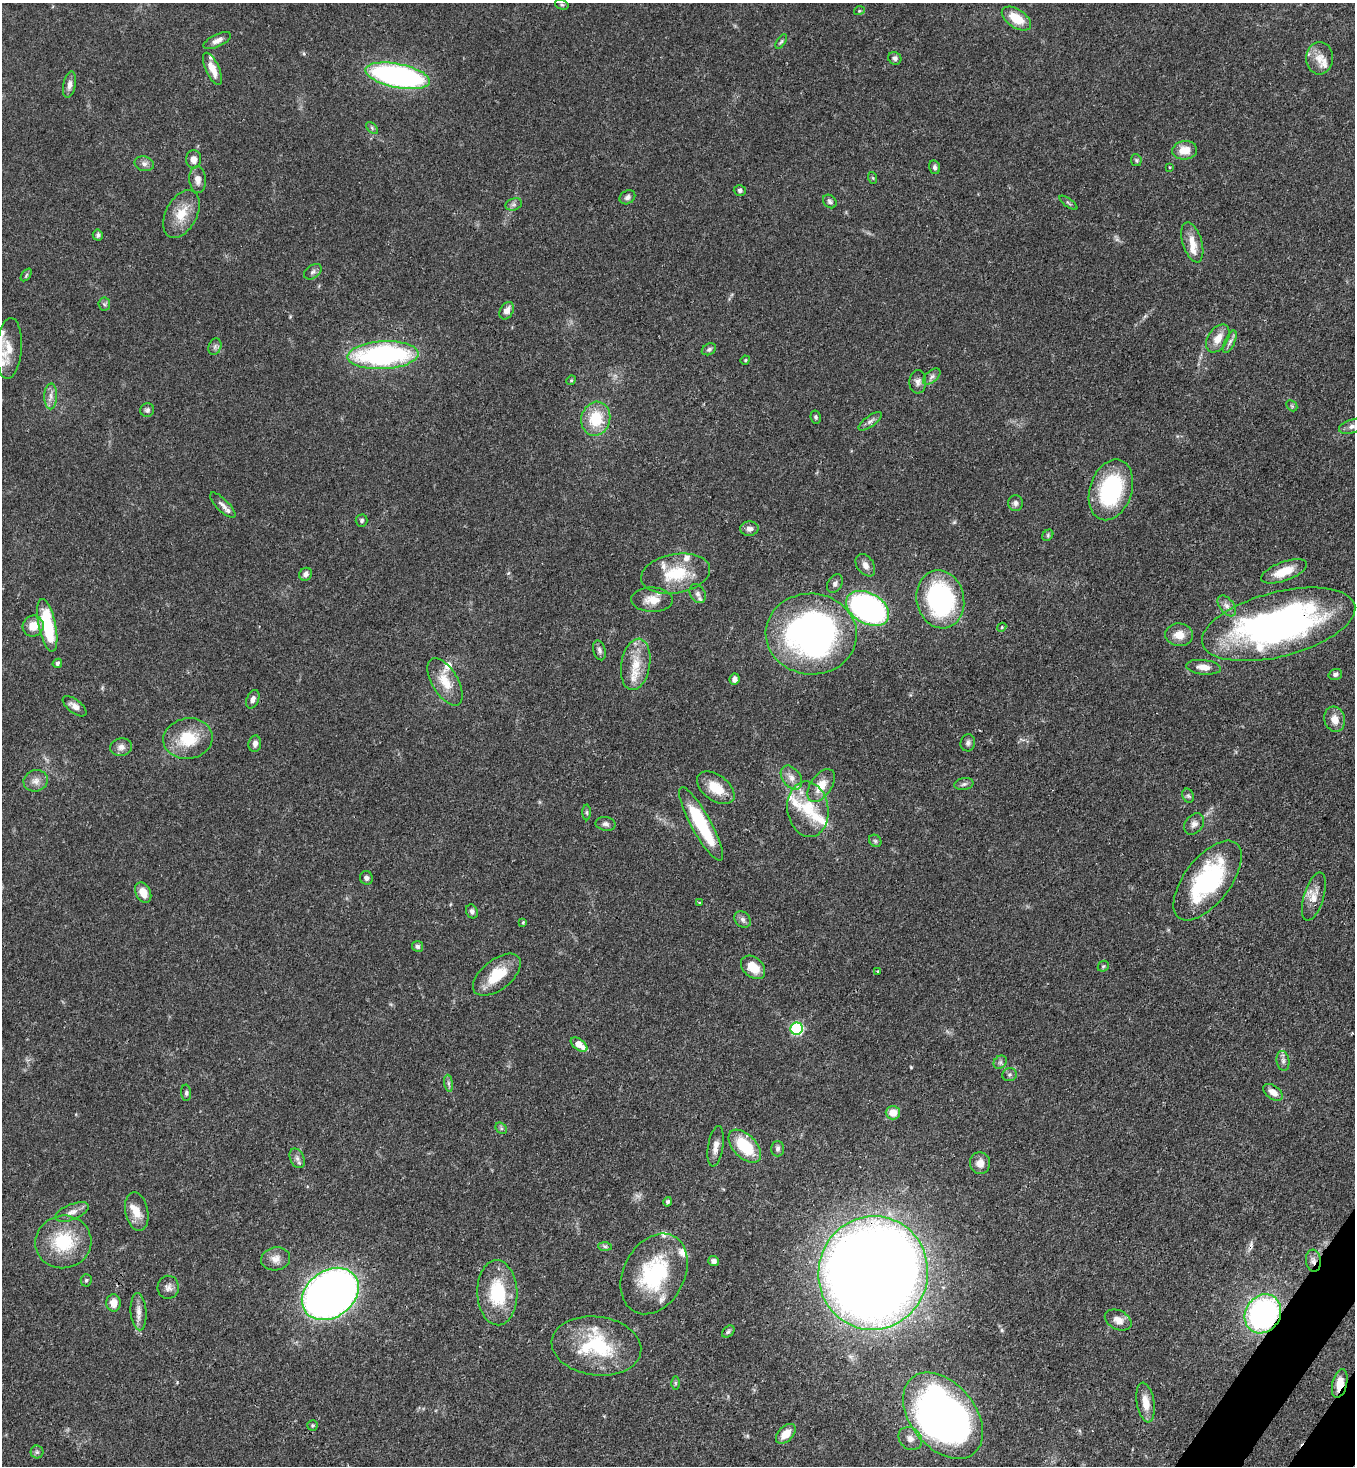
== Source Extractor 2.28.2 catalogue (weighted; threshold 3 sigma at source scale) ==
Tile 6 of 4 x 4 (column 2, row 2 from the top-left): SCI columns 1717-3069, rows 2991-4454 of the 5999 x 5977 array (HDU 1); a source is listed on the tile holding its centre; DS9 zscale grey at full resolution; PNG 1357 x 1468 px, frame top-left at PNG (2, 3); each listed source drawn as its Kron ellipse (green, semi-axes under 4 px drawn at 4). Shown black and unused: <1% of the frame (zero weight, under 3 of 4 exposures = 7% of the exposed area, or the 3 px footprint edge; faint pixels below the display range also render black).
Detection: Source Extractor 2.28.2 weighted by HDU 2 'WHT'; one run over the whole footprint, this tile lists its part. Background 0.071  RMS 0.0036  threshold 0.0162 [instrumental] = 3 sigma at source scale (4.5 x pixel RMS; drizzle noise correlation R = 1.50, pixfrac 1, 0.05/0.05 arcsec/px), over >= 5 px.
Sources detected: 166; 1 cosmic-ray / hot-pixel residue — neither listed nor drawn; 13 inside a brighter listed object's ellipse — not listed separately; the other 152 listed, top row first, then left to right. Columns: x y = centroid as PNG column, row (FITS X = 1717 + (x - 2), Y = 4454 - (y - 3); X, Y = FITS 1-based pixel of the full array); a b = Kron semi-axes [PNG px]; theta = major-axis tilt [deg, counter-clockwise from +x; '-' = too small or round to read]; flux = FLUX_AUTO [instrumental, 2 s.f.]
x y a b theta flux
562 5 7 5 -17 0.58
859 11 5 3 - 0.35
1016 18 16 9 -33 8
217 41 15 6 25 2.1
781 41 8 4 56 0.7
895 58 7 6 - 1.2
1319 58 16 13 85 4.2
212 69 17 7 -66 4.4
398 76 33 12 -11 94
69 85 13 6 79 1.9
372 128 7 4 -47 0.63
1185 150 12 9 7 5.2
194 159 9 7 89 2.2
1136 160 6 5 - 0.59
144 164 10 7 -14 1.5
935 167 7 5 -77 0.95
1169 167 4 2 - 0.27
873 178 6 4 -71 0.42
198 179 13 8 -85 2.7
740 190 6 5 - 0.93
627 197 8 6 35 1.2
830 201 7 6 - 0.87
1068 203 10 2 -35 0.57
514 204 8 6 18 1
181 214 25 15 62 7.9
98 235 5 5 - 0.86
1192 242 21 9 -73 4.8
313 272 10 6 34 1.1
26 275 7 3 54 0.5
104 304 6 6 - 0.75
507 311 9 6 59 2.5
1218 338 15 9 57 4.5
1230 342 12 5 66 1.4
215 347 8 6 71 1.1
9 348 30 12 86 5.3
709 349 7 5 28 0.84
383 355 35 14 3 73
745 360 5 4 - 0.42
932 377 10 5 41 1.1
571 380 5 4 - 0.41
918 382 11 8 87 1.7
51 396 13 6 88 2
1292 406 6 4 -46 0.55
147 410 7 6 - 0.9
816 417 6 5 - 0.69
596 419 17 14 75 12
870 421 14 5 35 1.4
1352 426 14 6 17 1.9
1111 490 31 21 72 37
1015 503 8 7 - 1.2
223 505 17 6 -45 1.6
362 521 6 6 - 0.81
749 529 9 7 3 1.7
1048 535 6 5 - 0.59
865 565 12 8 -55 2
1284 571 24 9 20 8.2
306 574 7 6 - 1.5
676 574 35 19 10 14
835 584 10 7 57 1.2
698 594 10 7 -61 1.6
940 599 29 23 -78 60
652 600 21 12 -1 5.2
1227 606 12 7 -52 1.8
868 608 23 15 -30 94
1279 624 78 32 14 150
47 625 27 8 -78 24
33 626 10 10 - 4.5
1002 627 5 3 - 0.38
811 634 45 40 -4 120
1179 635 14 11 -5 4.4
599 650 10 6 -74 1.2
57 663 5 4 - 0.94
636 664 26 14 80 8.8
1203 667 17 7 -7 3.2
1335 674 7 5 17 0.83
734 679 6 5 - 1.5
445 682 26 13 -59 7.3
253 699 10 6 67 1.5
75 706 14 6 -38 2.3
1335 719 13 10 -73 3.5
188 739 24 20 9 13
968 743 8 7 - 1.1
255 744 8 6 80 1.6
121 747 11 9 9 1.9
791 778 13 9 -53 3
36 781 12 10 18 2.5
964 784 9 6 10 1
821 785 19 10 56 6.1
716 788 21 12 -36 8.3
1188 796 7 5 -66 0.78
808 809 28 20 -81 14
587 812 8 4 -89 0.62
605 824 10 7 -10 1.2
701 824 42 9 -61 24
1194 824 12 8 50 1.9
875 841 7 5 -45 0.68
366 878 7 6 - 1.1
1207 880 47 23 52 43
143 893 11 7 -63 4.6
1314 897 25 10 73 4.3
700 903 3 2 - 0.48
472 911 7 5 -65 1.2
743 919 9 7 -46 1.3
523 922 4 3 - 0.61
417 946 5 5 - 0.92
1103 966 6 5 - 0.55
753 967 14 10 -42 6.6
877 971 3 3 - 0.39
497 975 28 15 38 11
797 1029 6 6 - 42
579 1045 9 5 -34 4.7
1283 1061 10 6 -81 1.4
1000 1062 7 6 - 0.9
1010 1075 7 6 - 0.89
449 1083 8 4 -82 0.93
1273 1092 11 6 -36 3.1
186 1093 8 5 -85 0.79
893 1113 7 6 - 4.7
501 1128 6 5 - 0.56
716 1146 20 7 81 3.1
745 1146 20 11 -46 16
778 1149 7 6 - 1.2
297 1158 10 7 -65 1.4
980 1163 11 10 - 3
668 1202 5 4 - 0.91
72 1212 18 7 22 2.7
137 1212 19 11 -78 5
63 1242 28 26 11 19
605 1246 7 4 -2 0.68
276 1259 14 11 11 3.2
714 1261 5 5 - 1.3
1313 1261 11 7 -84 1.9
873 1273 57 54 77 970
654 1274 42 30 62 33
86 1280 6 5 - 0.63
168 1287 11 10 - 1.9
497 1293 32 20 -88 19
330 1294 31 23 35 300
114 1303 8 7 - 3.1
139 1312 19 8 -85 2.8
1263 1314 20 17 57 83
1118 1320 14 9 -26 3.1
728 1332 7 5 40 0.75
596 1346 45 29 -7 29
675 1383 6 4 -89 0.51
1340 1384 15 7 77 5.2
1145 1402 20 8 -80 5.1
943 1416 49 32 -51 200
312 1425 5 5 - 0.59
786 1434 12 7 44 4.7
910 1439 13 10 -43 2.7
37 1452 6 6 - 0.84
Overlapping masked pixels (flux is a lower limit): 6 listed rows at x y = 1279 624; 1313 1261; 873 1273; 1263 1314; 1340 1384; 943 1416
Isophote crosses this tile's border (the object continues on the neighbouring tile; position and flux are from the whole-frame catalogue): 1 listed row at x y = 1352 426